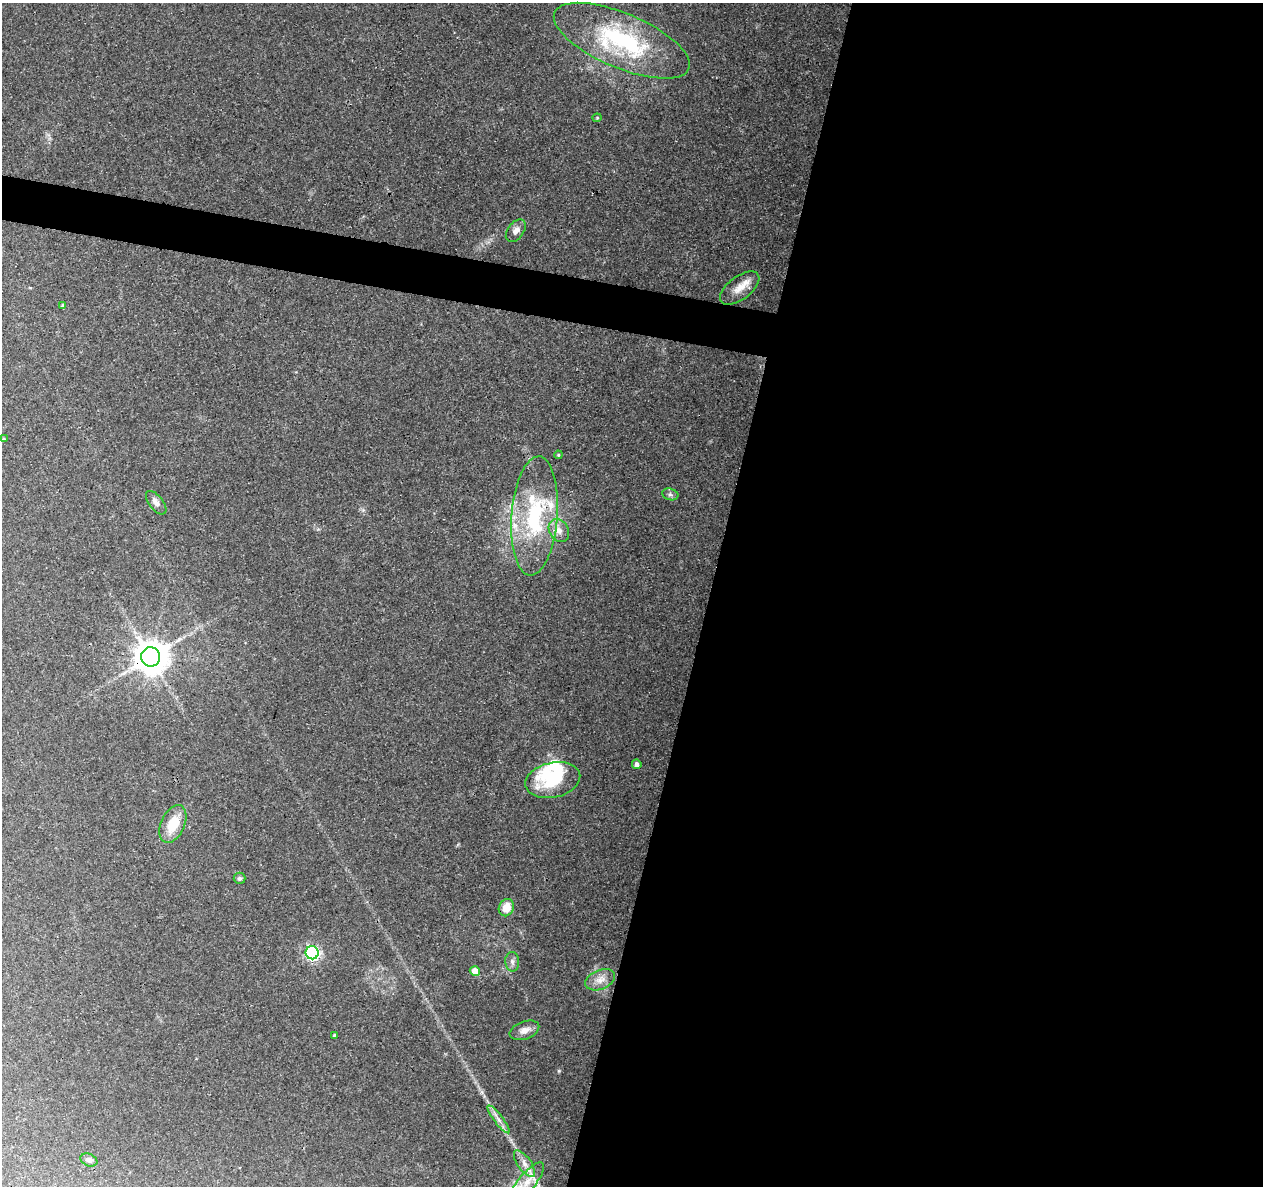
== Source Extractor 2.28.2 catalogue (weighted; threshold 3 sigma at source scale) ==
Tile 12 of 4 x 4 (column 4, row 3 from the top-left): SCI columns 3783-5043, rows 1408-2591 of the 5053 x 5244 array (HDU 1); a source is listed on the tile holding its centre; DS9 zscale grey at full resolution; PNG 1265 x 1188 px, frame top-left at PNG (2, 3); each listed source drawn as its Kron ellipse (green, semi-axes under 4 px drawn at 4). Shown black and unused: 46% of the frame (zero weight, under 3 of 4 exposures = <1% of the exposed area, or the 3 px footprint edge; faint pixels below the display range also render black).
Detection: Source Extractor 2.28.2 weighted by HDU 2 'WHT'; one run over the whole footprint, this tile lists its part. Background 0.0901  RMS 0.0035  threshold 0.0156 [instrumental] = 3 sigma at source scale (4.5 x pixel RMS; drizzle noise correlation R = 1.50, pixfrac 1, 0.0396/0.0396 arcsec/px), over >= 5 px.
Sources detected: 31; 1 inside a brighter object's white glare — neither listed nor drawn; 3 inside a brighter listed object's ellipse — not listed separately; the other 27 listed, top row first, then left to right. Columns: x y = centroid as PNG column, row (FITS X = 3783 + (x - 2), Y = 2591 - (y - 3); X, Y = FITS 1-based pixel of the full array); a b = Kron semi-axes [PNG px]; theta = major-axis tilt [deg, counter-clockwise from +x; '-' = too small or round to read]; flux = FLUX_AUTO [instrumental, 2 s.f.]
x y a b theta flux
622 41 73 27 -23 45
597 118 4 4 - 0.35
516 231 13 8 53 2.3
740 288 23 11 37 4.8
63 306 4 4 - 0.65
4 439 4 3 - 0.4
558 455 4 4 - 0.43
670 494 8 5 -15 0.91
156 503 14 7 -52 2
534 516 59 23 86 35
559 530 12 9 -57 2.8
151 657 9 9 - 750
637 764 5 4 - 1.4
553 780 28 17 13 15
173 824 20 12 66 8.7
239 878 6 5 - 0.84
506 908 9 7 62 5.3
312 953 6 6 - 85
512 962 10 7 -87 1.4
475 971 5 5 - 3.8
600 980 15 9 22 3.3
524 1030 15 9 20 2.7
334 1035 4 3 - 0.35
499 1119 17 4 -53 2.1
89 1160 9 6 -24 0.95
524 1164 15 6 -55 2.7
527 1182 24 8 50 5.1
Overlapping masked pixels (flux is a lower limit): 1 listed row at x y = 151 657
Unlisted compact peaks at least as high as the median listed source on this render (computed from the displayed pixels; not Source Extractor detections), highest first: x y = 559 1071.